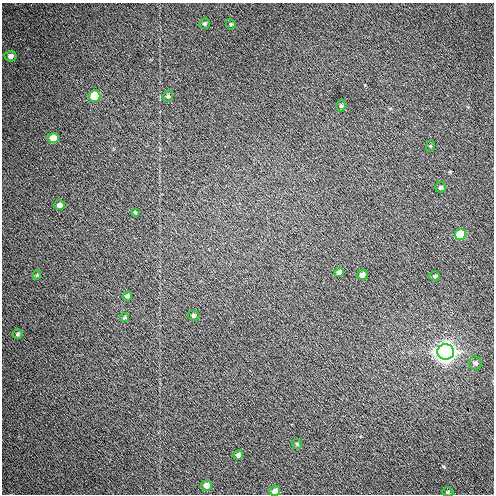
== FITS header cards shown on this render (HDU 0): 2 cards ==
NAXIS1  =                  492 / Axis length
NAXIS2  =                  492 / Axis length

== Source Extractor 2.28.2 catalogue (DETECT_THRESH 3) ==
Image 492 x 492 px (HDU 0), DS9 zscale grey, 1 PNG px = 1 image px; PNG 496 x 496 px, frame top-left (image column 1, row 492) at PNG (2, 3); each listed source drawn as its Kron ellipse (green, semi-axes under 4 px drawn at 4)
Background 77.6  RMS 4.3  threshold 12.8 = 3 sigma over >= 5 px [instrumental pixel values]
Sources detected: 27; all 27 listed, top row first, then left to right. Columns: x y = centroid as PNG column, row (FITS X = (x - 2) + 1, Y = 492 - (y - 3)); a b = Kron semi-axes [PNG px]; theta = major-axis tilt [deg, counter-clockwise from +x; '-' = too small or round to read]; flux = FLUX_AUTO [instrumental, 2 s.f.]
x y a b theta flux
205 23 5 5 - 460
231 24 6 4 -70 370
10 56 6 5 - 1300
95 96 6 5 - 8000
168 96 6 5 - 550
341 106 6 4 73 470
53 138 5 5 - 3500
430 146 6 3 71 290
441 187 5 5 - 610
59 205 5 5 - 1400
135 212 3 3 - 300
460 234 5 5 - 7800
339 272 5 4 - 1200
37 275 4 4 - 300
362 275 5 5 - 1500
435 276 5 4 - 440
127 296 5 4 - 620
194 315 5 5 - 600
124 317 5 4 - 360
18 334 5 4 - 470
446 352 8 7 - 140000
475 363 7 6 - 830
297 444 5 5 - 370
238 455 4 4 - 980
206 486 5 5 - 2000
275 491 5 5 - 1500
448 492 6 4 1 450